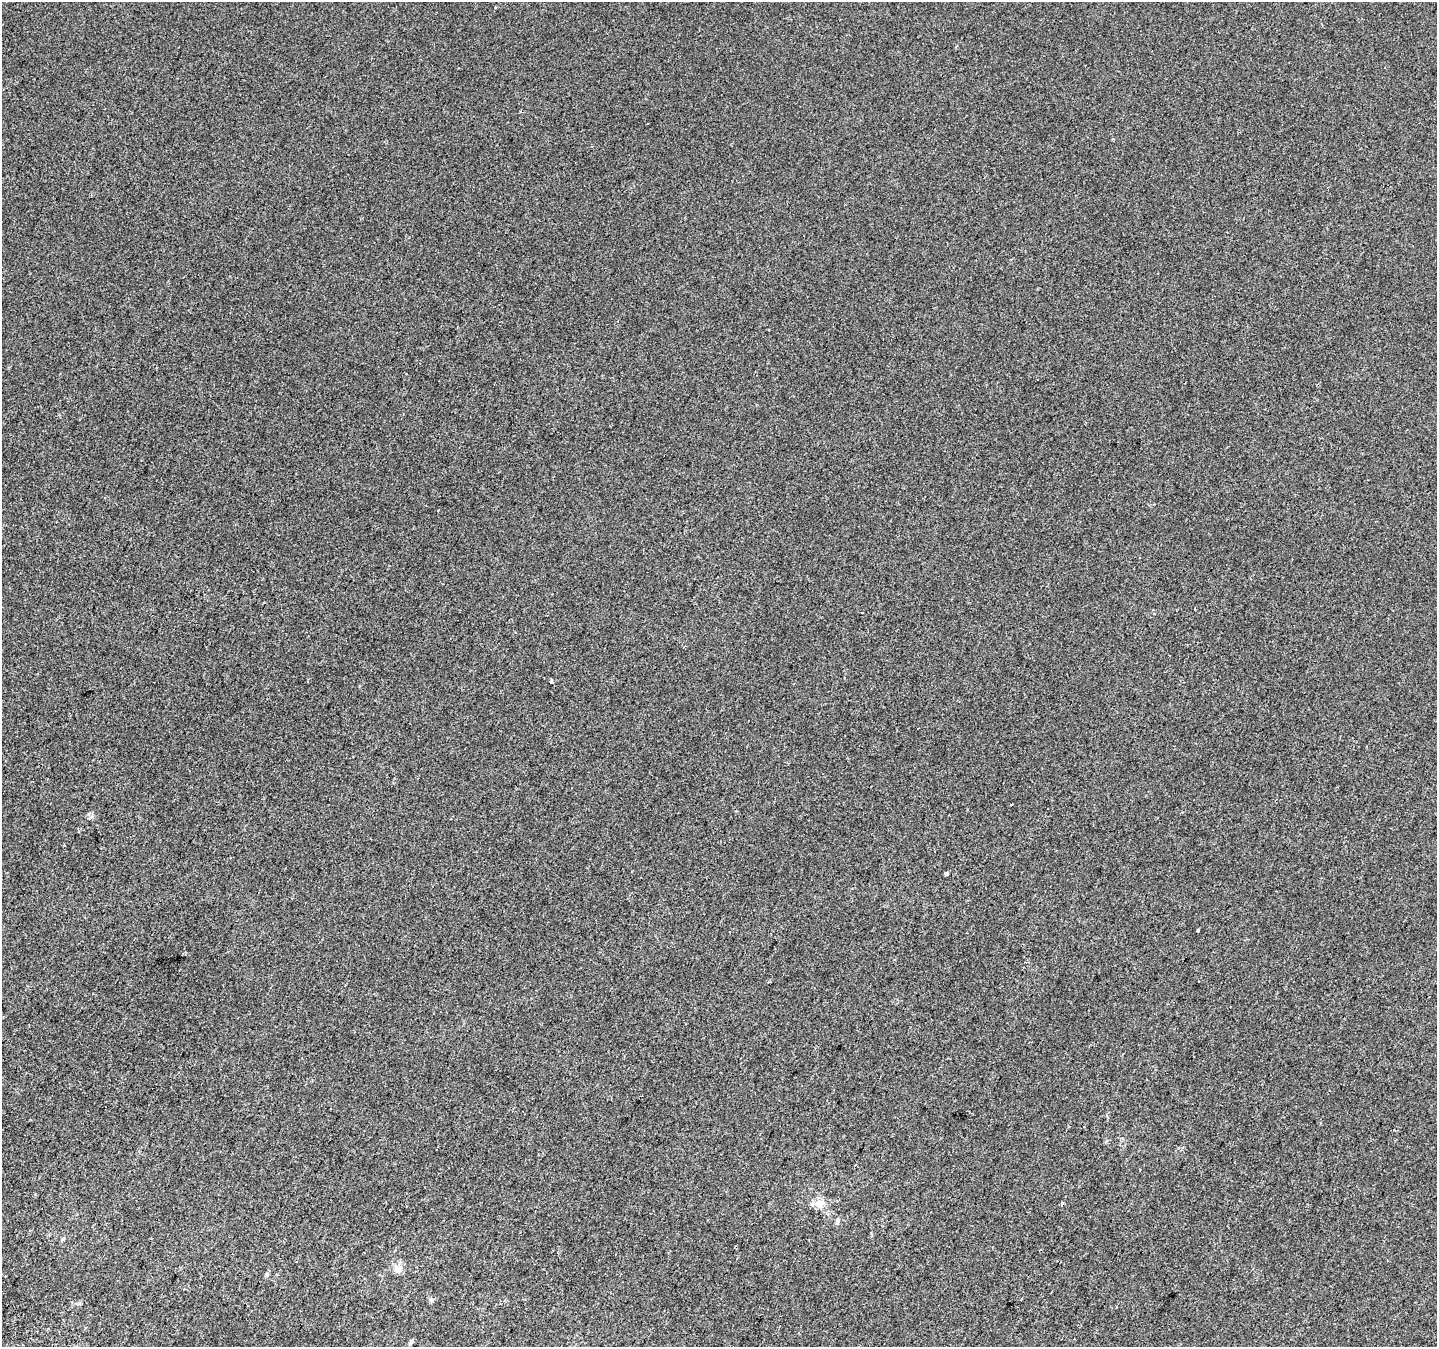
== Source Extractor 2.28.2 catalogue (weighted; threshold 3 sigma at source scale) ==
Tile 7 of 4 x 4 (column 3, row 2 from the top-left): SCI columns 2875-4309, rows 2955-4299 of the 5769 x 5892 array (HDU 1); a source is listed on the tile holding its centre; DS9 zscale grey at full resolution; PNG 1439 x 1349 px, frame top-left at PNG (2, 2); no overlay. Shown black and unused: <1% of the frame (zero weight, under 2 of 3 exposures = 2% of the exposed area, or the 3 px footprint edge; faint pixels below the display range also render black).
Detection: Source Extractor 2.28.2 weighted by HDU 2 'WHT'; one run over the whole footprint, this tile lists its part. Background -3.19e-04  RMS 0.0055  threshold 0.0246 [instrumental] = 3 sigma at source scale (4.5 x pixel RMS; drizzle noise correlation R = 1.50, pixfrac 1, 0.0396/0.0396 arcsec/px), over >= 5 px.
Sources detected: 11; all 11 listed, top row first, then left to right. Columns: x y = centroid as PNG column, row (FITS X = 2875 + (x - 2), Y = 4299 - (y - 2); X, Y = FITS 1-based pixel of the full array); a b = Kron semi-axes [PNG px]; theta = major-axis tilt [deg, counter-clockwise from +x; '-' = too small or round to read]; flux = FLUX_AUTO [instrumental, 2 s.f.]
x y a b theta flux
551 682 4 3 - 4
1011 805 2 2 - 0.54
946 874 3 3 - 3.2
1198 930 3 3 - 2.7
819 1203 13 10 -61 4.5
1062 1203 4 3 - 0.83
838 1221 6 4 89 0.91
63 1239 6 4 63 0.8
399 1269 13 10 16 3.4
431 1300 6 5 - 1
411 1341 7 5 48 1.1